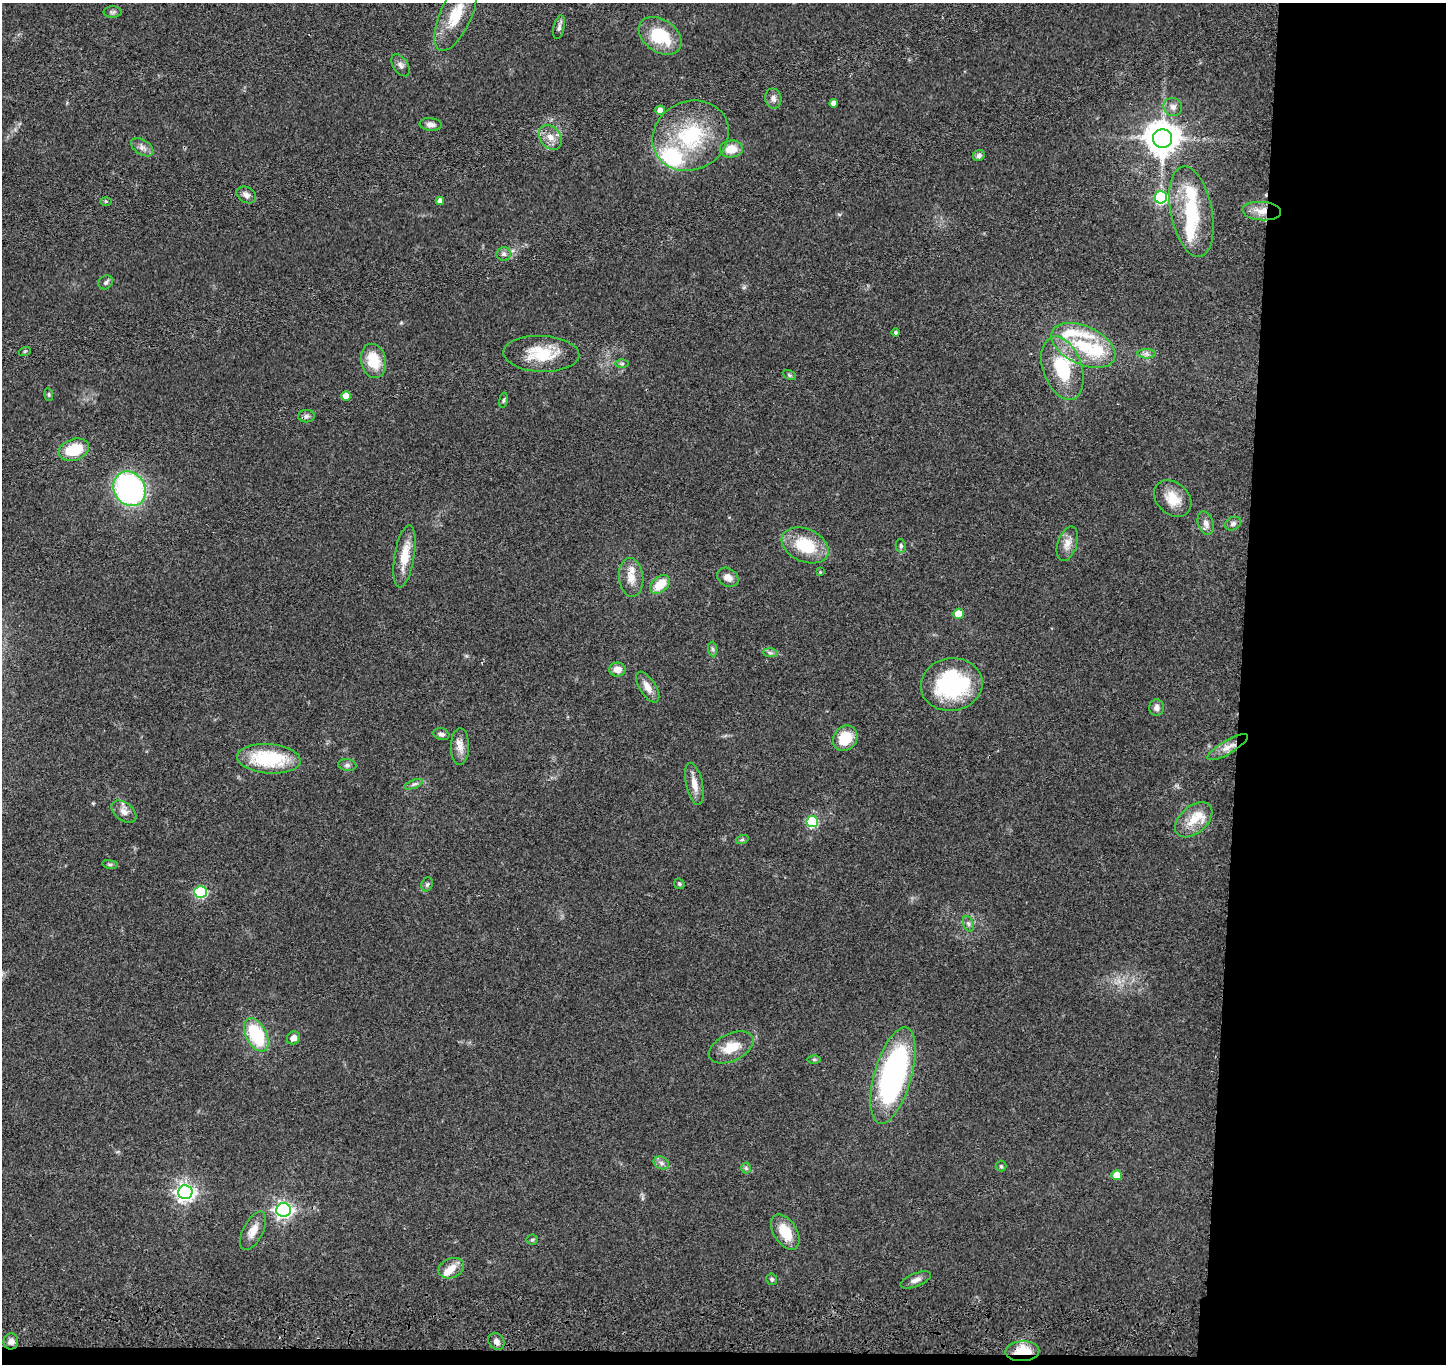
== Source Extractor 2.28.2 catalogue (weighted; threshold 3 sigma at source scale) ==
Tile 9 of 3 x 3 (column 3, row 3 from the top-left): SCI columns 2902-4345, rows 217-1578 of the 4359 x 4535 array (HDU 1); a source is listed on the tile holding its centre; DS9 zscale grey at full resolution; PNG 1448 x 1366 px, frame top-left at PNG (2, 3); each listed source drawn as its Kron ellipse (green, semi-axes under 4 px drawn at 4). Shown black and unused: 15% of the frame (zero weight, under 3 of 4 exposures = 6% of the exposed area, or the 3 px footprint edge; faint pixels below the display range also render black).
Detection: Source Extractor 2.28.2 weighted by HDU 2 'WHT'; one run over the whole footprint, this tile lists its part. Background 0.0657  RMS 0.006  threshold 0.0268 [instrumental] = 3 sigma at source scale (4.5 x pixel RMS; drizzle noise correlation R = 1.50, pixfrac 1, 0.05/0.05 arcsec/px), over >= 5 px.
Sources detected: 102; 8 inside a brighter listed object's ellipse — not listed separately; the other 94 listed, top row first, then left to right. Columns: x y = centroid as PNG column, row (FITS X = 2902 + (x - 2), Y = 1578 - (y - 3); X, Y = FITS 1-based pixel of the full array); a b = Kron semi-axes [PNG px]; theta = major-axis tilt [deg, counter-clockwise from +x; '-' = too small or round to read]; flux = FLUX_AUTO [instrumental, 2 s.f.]
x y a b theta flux
113 12 9 6 0 1.5
456 15 39 15 65 22
559 27 12 5 77 2
660 36 23 16 -35 27
401 65 12 7 -56 2.3
773 98 10 8 -78 2.7
834 103 4 4 - 3.1
1173 107 9 9 - 3.1
660 110 4 4 - 4.6
431 124 11 6 -6 2.8
691 136 39 34 27 49
550 137 13 10 -57 5.7
1162 138 9 9 - 1200
142 147 12 7 -32 2.9
731 149 11 8 4 9.2
979 156 6 5 - 1.8
246 195 10 7 -30 2.7
1161 197 6 6 - 66
106 201 6 4 0 0.75
440 201 4 4 - 2.8
1191 211 46 20 -79 35
1262 211 19 9 -4 7.7
504 254 7 6 - 1.9
106 282 7 6 - 1.4
895 332 4 4 - 1.2
1083 345 34 19 -24 31
25 351 6 4 18 0.67
541 354 38 18 -2 22
1146 354 9 4 0 2
373 361 17 12 -77 16
622 364 6 4 0 0.9
1062 368 33 19 -71 33
789 375 7 4 -27 0.92
49 395 6 4 -83 0.85
346 396 5 4 - 6.3
503 400 7 4 81 0.9
306 416 8 6 2 1.7
74 450 15 10 21 22
130 489 18 15 -59 120
1173 499 21 16 -43 12
1206 523 12 7 -70 3.2
1233 524 8 6 26 2.1
1067 544 18 9 72 5.2
805 545 24 16 -24 24
901 546 7 5 -77 1.1
404 556 32 10 81 13
820 572 4 3 - 0.48
631 577 19 12 -84 7.1
728 577 11 9 -33 4.7
660 584 11 7 42 13
959 614 5 5 - 12
712 649 7 4 -88 1.2
770 653 7 4 -2 1.1
617 669 8 7 - 5.2
952 685 31 26 9 64
648 687 17 8 -57 5.4
1156 708 8 7 - 2.6
441 734 8 6 -19 1.9
845 738 13 11 52 17
460 747 18 9 89 5.2
1228 747 23 7 30 5.7
269 759 32 14 -4 37
347 765 9 6 -9 1.6
413 784 10 3 21 1.4
694 784 21 8 -77 6.4
124 812 14 9 -38 3.8
1194 820 22 13 41 12
812 822 6 5 - 46
742 840 6 4 19 0.96
110 864 8 4 -8 1
427 884 7 5 68 1.1
679 884 5 5 - 0.88
200 892 6 6 - 57
968 924 8 5 -70 1.6
256 1035 18 10 -63 34
293 1038 7 6 - 3.5
731 1047 24 13 25 12
814 1059 6 4 -1 0.87
893 1076 50 18 74 150
661 1163 8 6 -23 1.8
1001 1166 5 5 - 0.89
746 1168 5 5 - 0.95
1117 1175 5 5 - 8.5
185 1192 7 7 - 250
284 1210 7 7 - 190
253 1231 21 10 62 6.4
785 1232 20 11 -59 14
532 1240 5 5 - 0.88
451 1268 13 9 24 6.7
772 1279 5 5 - 1.2
916 1280 16 6 22 3.1
11 1341 8 7 - 2.9
496 1341 9 7 -49 2.7
1022 1351 17 10 2 15
Overlapping masked pixels (flux is a lower limit): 2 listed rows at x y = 1262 211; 1022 1351
Isophote crosses this tile's border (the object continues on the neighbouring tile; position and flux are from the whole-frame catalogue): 1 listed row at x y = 456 15